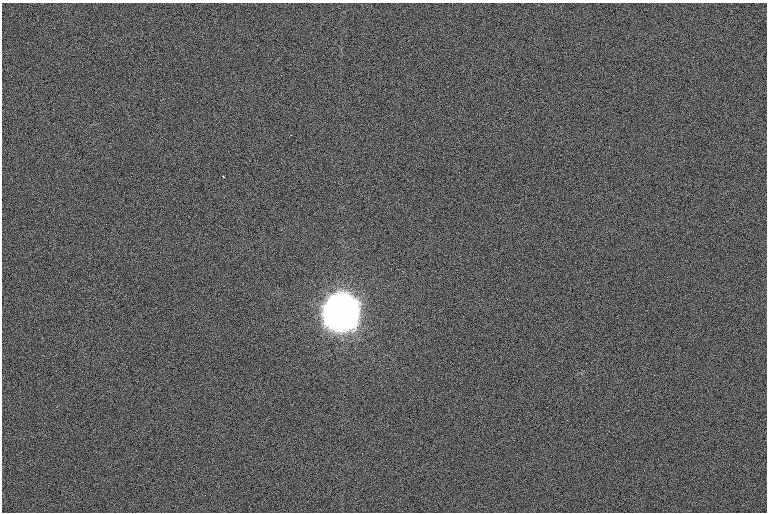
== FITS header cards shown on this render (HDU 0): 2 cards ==
NAXIS1  =                 1530 /
NAXIS2  =                 1020 /

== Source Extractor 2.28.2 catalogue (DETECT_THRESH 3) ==
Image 1530 x 1020 px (HDU 0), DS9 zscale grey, zoomed out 1/2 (1 PNG px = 2 x 2 image px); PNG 769 x 514 px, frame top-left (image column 2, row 1019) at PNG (2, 3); no overlay
Background 101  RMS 9.5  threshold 28.5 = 3 sigma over >= 5 px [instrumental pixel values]
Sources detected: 4; all 4 listed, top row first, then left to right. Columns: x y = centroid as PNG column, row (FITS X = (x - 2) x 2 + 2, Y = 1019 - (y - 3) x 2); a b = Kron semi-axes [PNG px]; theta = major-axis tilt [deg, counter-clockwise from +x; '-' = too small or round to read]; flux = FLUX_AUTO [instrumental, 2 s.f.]
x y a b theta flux
291 135 2 1 - 1.4e+03
223 176 3 1 - 1.8e+03
343 305 27 14 -88 1.4e+07
338 306 18 7 55 8.3e+06